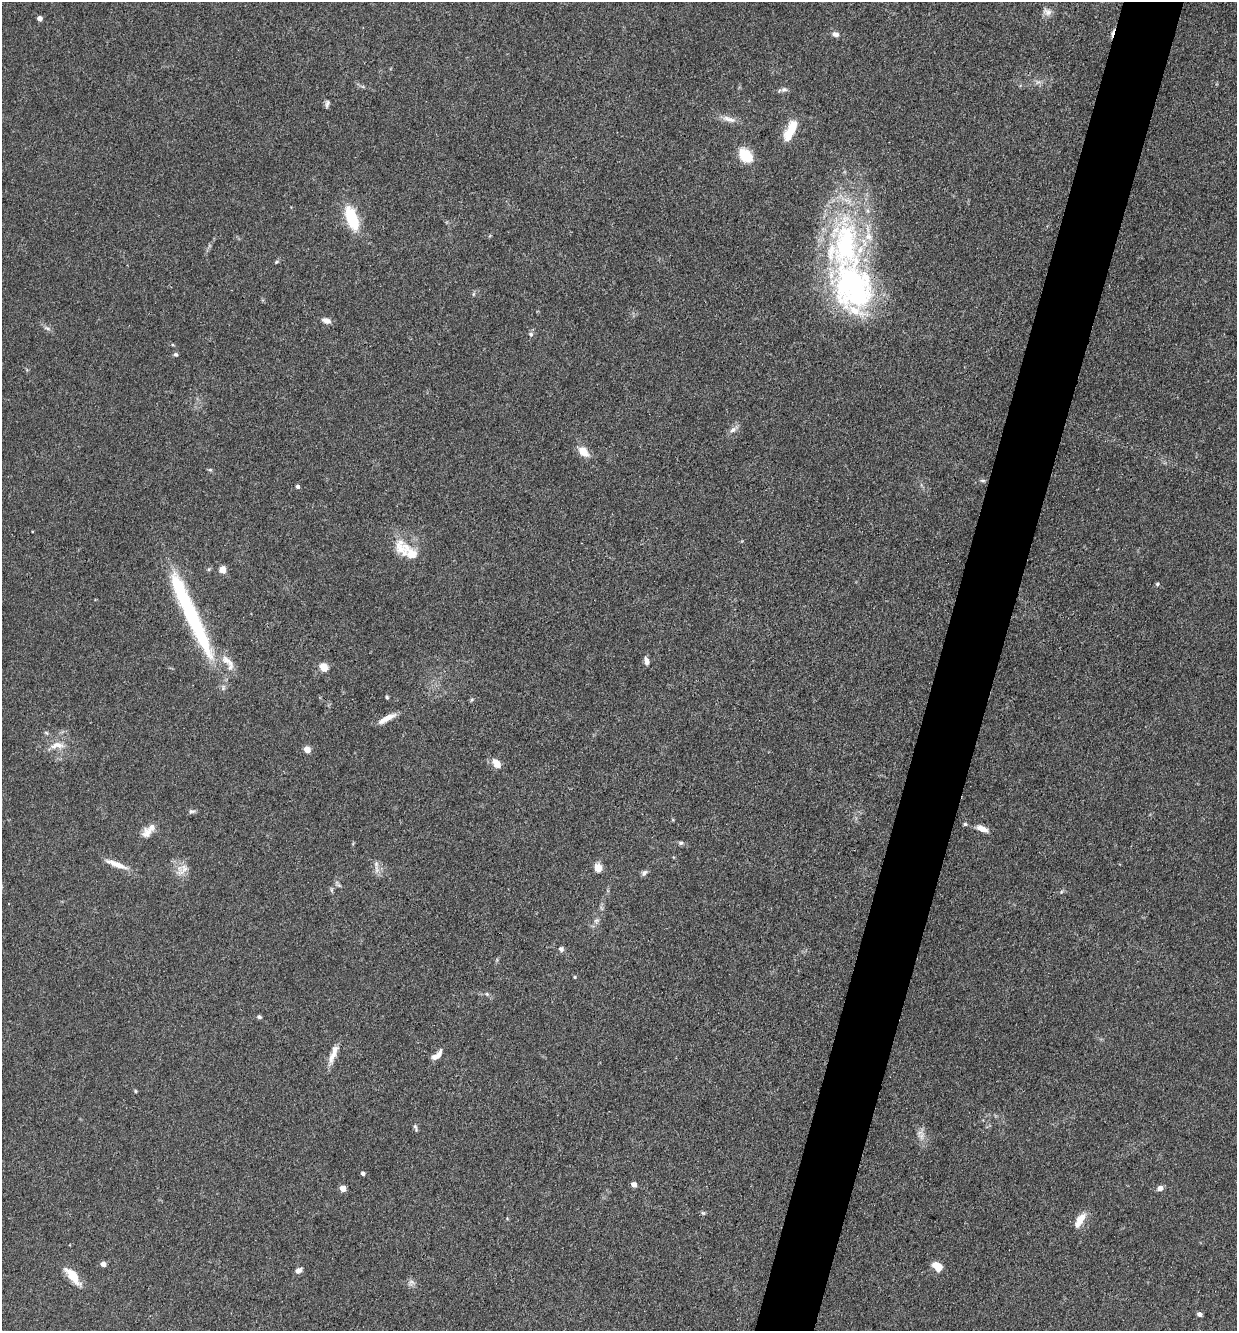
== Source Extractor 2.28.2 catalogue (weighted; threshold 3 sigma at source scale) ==
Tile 10 of 4 x 4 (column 2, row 3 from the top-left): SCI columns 1497-2731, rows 1331-2659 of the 5334 x 5318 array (HDU 1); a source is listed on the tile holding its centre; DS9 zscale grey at full resolution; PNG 1239 x 1333 px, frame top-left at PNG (2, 2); no overlay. Shown black and unused: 5% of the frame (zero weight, under 3 of 4 exposures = <1% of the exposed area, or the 3 px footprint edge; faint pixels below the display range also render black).
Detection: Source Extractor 2.28.2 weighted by HDU 2 'WHT'; one run over the whole footprint, this tile lists its part. Background 0.141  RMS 0.0069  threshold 0.0308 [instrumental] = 3 sigma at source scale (4.5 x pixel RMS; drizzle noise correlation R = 1.50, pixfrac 1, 0.05/0.05 arcsec/px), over >= 5 px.
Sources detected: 80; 2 inside a brighter object's white glare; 1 cosmic-ray / hot-pixel residue — not listed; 9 inside a brighter listed object's ellipse — not listed separately; the other 68 listed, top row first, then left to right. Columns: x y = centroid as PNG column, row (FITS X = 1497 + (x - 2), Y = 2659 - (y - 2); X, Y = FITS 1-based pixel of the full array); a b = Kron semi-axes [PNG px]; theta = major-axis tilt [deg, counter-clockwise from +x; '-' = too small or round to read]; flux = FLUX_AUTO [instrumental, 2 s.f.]
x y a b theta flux
1047 12 13 9 -26 3.8
40 18 4 4 - 4.6
835 34 10 7 -12 3
784 89 10 6 16 2.3
327 104 11 5 79 1.9
729 119 21 7 -17 5.6
790 131 26 10 66 17
745 155 16 11 -47 19
352 218 30 12 -70 26
845 244 82 49 -88 170
276 262 7 4 36 0.99
473 294 6 4 89 0.96
326 320 10 6 -19 3.9
47 328 12 4 -25 1.8
531 334 7 6 - 1.8
176 354 6 5 - 1.2
733 429 14 6 37 3.2
583 452 12 8 -43 9.1
210 470 6 4 0 0.91
982 480 8 4 0 1.3
298 487 4 4 - 1.7
406 547 33 11 -44 13
209 569 6 4 71 0.88
222 570 5 5 - 13
1157 584 5 5 - 1.2
199 633 83 16 -65 66
646 661 9 5 -74 3.6
323 667 5 5 - 22
387 697 4 4 - 1
386 719 25 6 28 6.7
46 733 7 4 -31 1.1
57 745 23 10 7 8.6
307 750 5 4 - 10
496 763 13 8 -50 6.8
192 811 9 5 -9 1.7
965 824 5 4 - 1.1
982 829 15 6 -24 5.8
147 833 14 13 - 5.7
681 843 7 5 1 1.5
116 864 28 6 -21 8.7
376 864 11 6 -82 3.3
598 868 8 7 - 7.4
182 869 19 13 44 7.8
644 873 9 7 44 2.1
338 884 12 5 -47 1.5
331 890 7 4 -71 1
596 921 6 6 - 1.8
561 949 7 6 - 1.8
574 977 4 4 - 0.73
487 994 6 4 -45 1
259 1017 6 5 - 1.2
332 1056 22 9 69 7.1
434 1057 9 6 9 3.3
135 1091 4 4 - 0.74
415 1128 12 4 -69 1.6
921 1136 14 9 75 4.7
363 1173 4 4 - 2.1
634 1185 5 4 - 4.7
343 1188 5 4 - 9.1
1160 1188 7 6 - 3.2
703 1213 6 5 - 1.1
1080 1220 18 8 58 9
103 1264 4 4 - 5.1
937 1266 11 8 -34 8.6
298 1270 7 5 29 3.7
73 1276 26 9 -50 13
411 1282 8 4 0 1.8
1199 1314 4 4 - 3